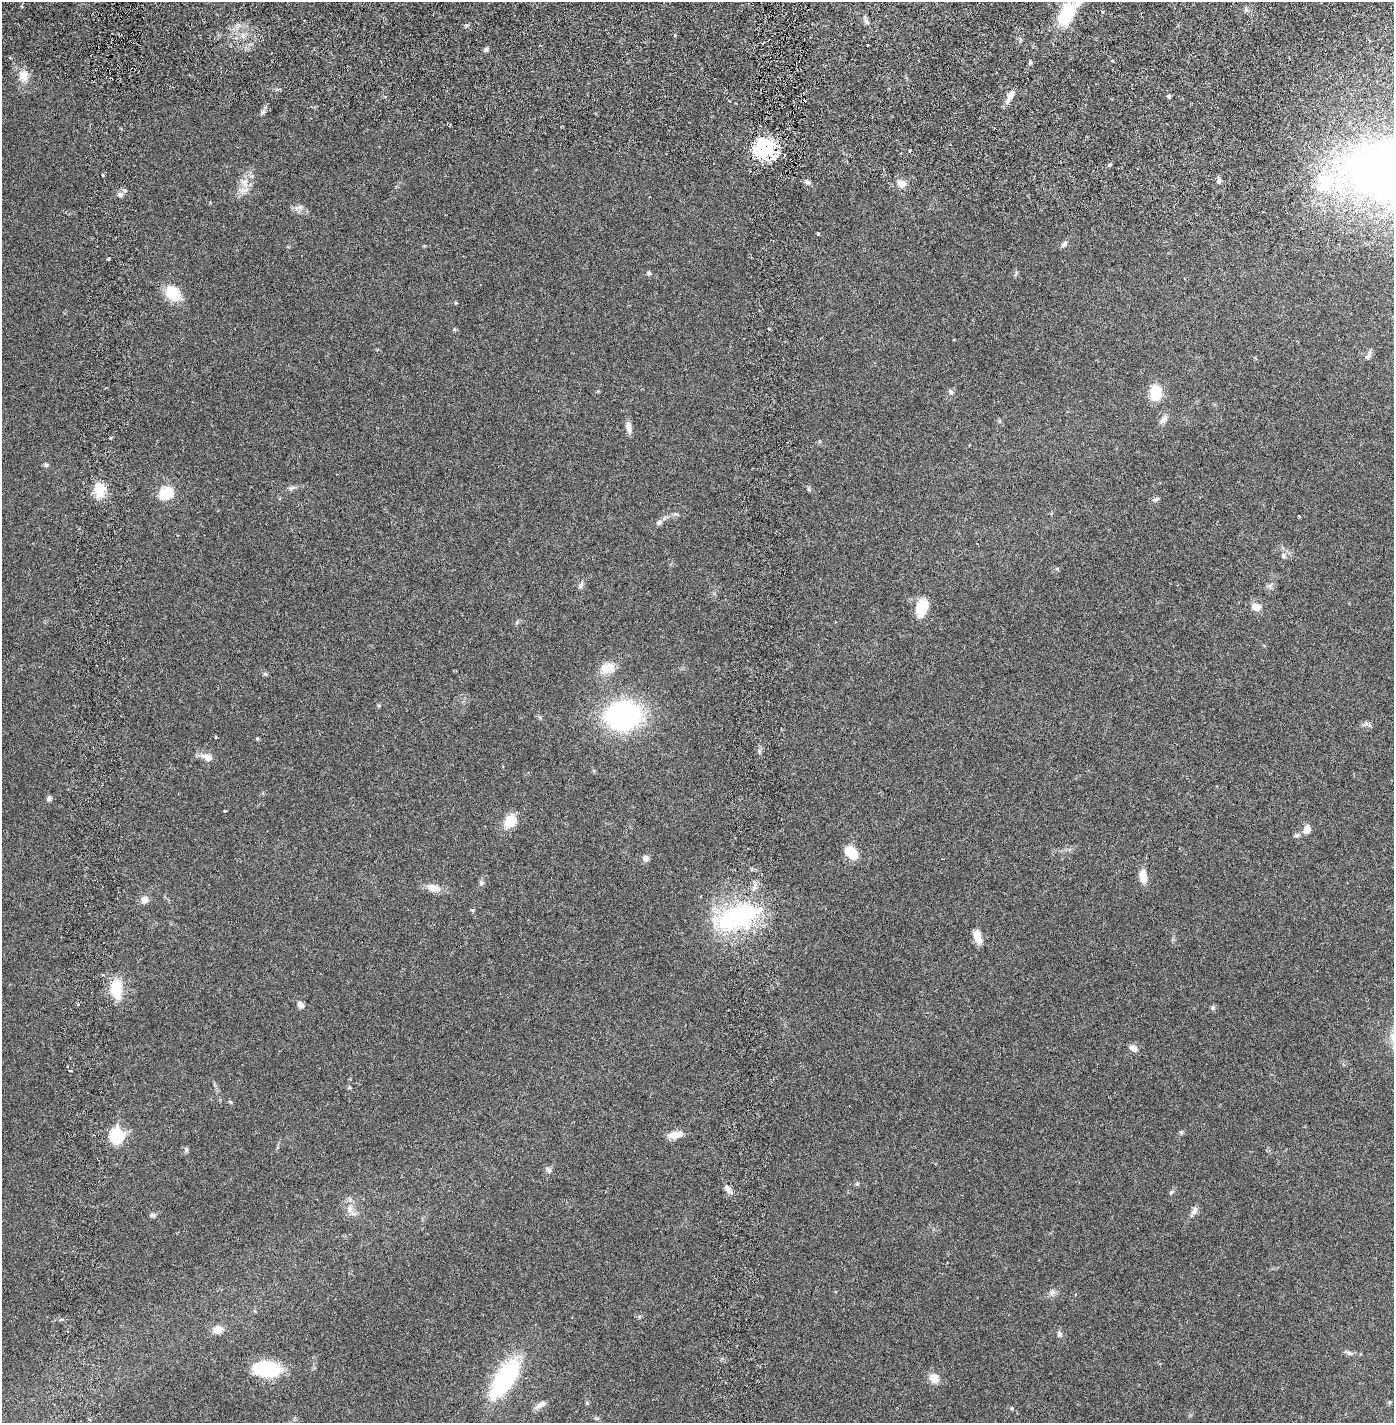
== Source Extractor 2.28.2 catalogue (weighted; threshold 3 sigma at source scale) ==
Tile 7 of 4 x 4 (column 3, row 2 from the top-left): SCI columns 2886-4277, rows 2930-4350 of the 5880 x 5855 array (HDU 1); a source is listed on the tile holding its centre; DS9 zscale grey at full resolution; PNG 1396 x 1425 px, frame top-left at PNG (2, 2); no overlay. Shown black and unused: <1% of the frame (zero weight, under 2 of 6 exposures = <1% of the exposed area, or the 3 px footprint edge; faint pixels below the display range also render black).
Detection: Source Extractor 2.28.2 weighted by HDU 2 'WHT'; one run over the whole footprint, this tile lists its part. Background 0.021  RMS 0.0033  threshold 0.0135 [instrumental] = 3 sigma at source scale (4.09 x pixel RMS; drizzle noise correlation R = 1.36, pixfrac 0.8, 0.05/0.05 arcsec/px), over >= 5 px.
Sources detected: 102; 1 inside a brighter object's white glare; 3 cosmic-ray / hot-pixel residue — not listed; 1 inside a brighter listed object's ellipse — not listed separately; the other 97 listed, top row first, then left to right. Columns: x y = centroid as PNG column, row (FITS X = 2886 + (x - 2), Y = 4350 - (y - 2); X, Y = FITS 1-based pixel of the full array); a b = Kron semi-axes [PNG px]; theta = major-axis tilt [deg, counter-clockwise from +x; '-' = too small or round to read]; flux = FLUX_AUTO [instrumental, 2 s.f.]
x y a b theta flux
1067 13 24 13 56 13
866 21 9 6 -56 0.7
243 35 8 5 80 0.7
486 49 6 5 - 0.47
1112 61 4 3 - 0.22
1030 62 5 4 - 0.42
23 76 17 12 -80 2.4
1169 96 4 4 - 0.46
1010 97 19 5 60 1.4
262 112 8 5 45 0.47
766 150 25 21 5 9
909 151 3 3 - 0.31
103 175 4 2 - 0.23
1219 180 8 5 72 0.57
807 182 8 6 -39 0.68
245 183 17 10 -61 2.2
901 183 11 8 -15 1.6
120 194 8 7 - 0.86
299 207 15 6 15 0.88
818 234 3 3 - 0.51
1064 244 8 6 50 0.67
424 246 5 3 - 0.18
108 259 3 3 - 0.24
649 273 6 6 - 0.37
173 293 23 16 -46 4.5
455 303 5 3 - 0.19
454 329 6 4 -71 0.22
1368 355 13 6 58 0.71
951 392 8 6 -34 0.55
1155 393 17 12 87 5.2
1163 420 14 8 47 1
628 427 15 7 -84 1.2
110 438 4 3 - 0.19
969 445 3 2 - 0.14
46 465 6 6 - 0.4
292 488 13 4 15 0.63
809 489 6 5 - 0.33
100 490 20 13 -88 3.9
166 493 16 13 22 5.3
1156 499 10 5 17 0.5
676 514 13 3 -11 0.4
659 522 10 7 31 0.65
1283 556 8 6 -80 0.62
1057 569 6 5 - 0.26
581 585 12 6 67 0.64
1270 586 7 5 57 0.5
1256 607 13 10 -8 1.7
922 608 21 12 75 4.7
607 668 22 15 18 3.2
265 674 5 5 - 0.34
623 716 28 22 7 43
1366 723 10 5 -35 0.53
216 737 3 3 - 0.22
257 739 5 4 - 0.24
207 757 14 8 -19 1.9
49 798 6 6 - 0.56
225 811 4 3 - 0.17
510 821 19 13 57 3.6
1307 829 11 9 73 1.3
1297 835 8 6 24 0.5
851 853 13 9 -52 5.4
646 858 8 7 - 0.84
1143 876 16 9 -84 2.3
481 883 7 6 - 0.46
433 888 18 10 -13 2
144 900 9 8 - 1.2
473 910 6 4 11 0.24
737 917 66 30 18 26
977 936 14 7 -75 2.7
116 989 18 10 -88 7.5
78 1004 4 3 - 0.23
300 1005 10 7 -50 0.92
1213 1008 7 6 - 0.41
1133 1048 11 7 -32 1.1
231 1102 6 4 -70 0.24
1181 1132 6 5 - 0.33
676 1135 20 8 7 2
116 1136 8 7 - 21
186 1149 9 4 90 0.34
548 1170 11 7 -41 0.58
857 1184 5 5 - 0.31
728 1189 13 6 -55 1
1171 1192 8 4 36 0.34
350 1208 16 8 78 1.6
1194 1211 17 6 62 1
153 1215 9 5 0 0.43
1052 1292 10 7 59 0.81
218 1330 12 10 6 1.8
1059 1334 8 7 - 0.57
1349 1353 11 5 -16 0.62
266 1369 25 13 -4 15
505 1378 51 20 57 21
934 1378 14 12 -53 1.9
1390 1402 6 4 71 0.22
587 1403 5 4 - 0.24
541 1405 17 7 32 1.2
1012 1408 6 4 72 0.21
Overlapping masked pixels (flux is a lower limit): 1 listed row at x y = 766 150
Unlisted compact peaks at least as high as the median listed source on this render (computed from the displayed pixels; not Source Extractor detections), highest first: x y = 1109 165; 759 751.